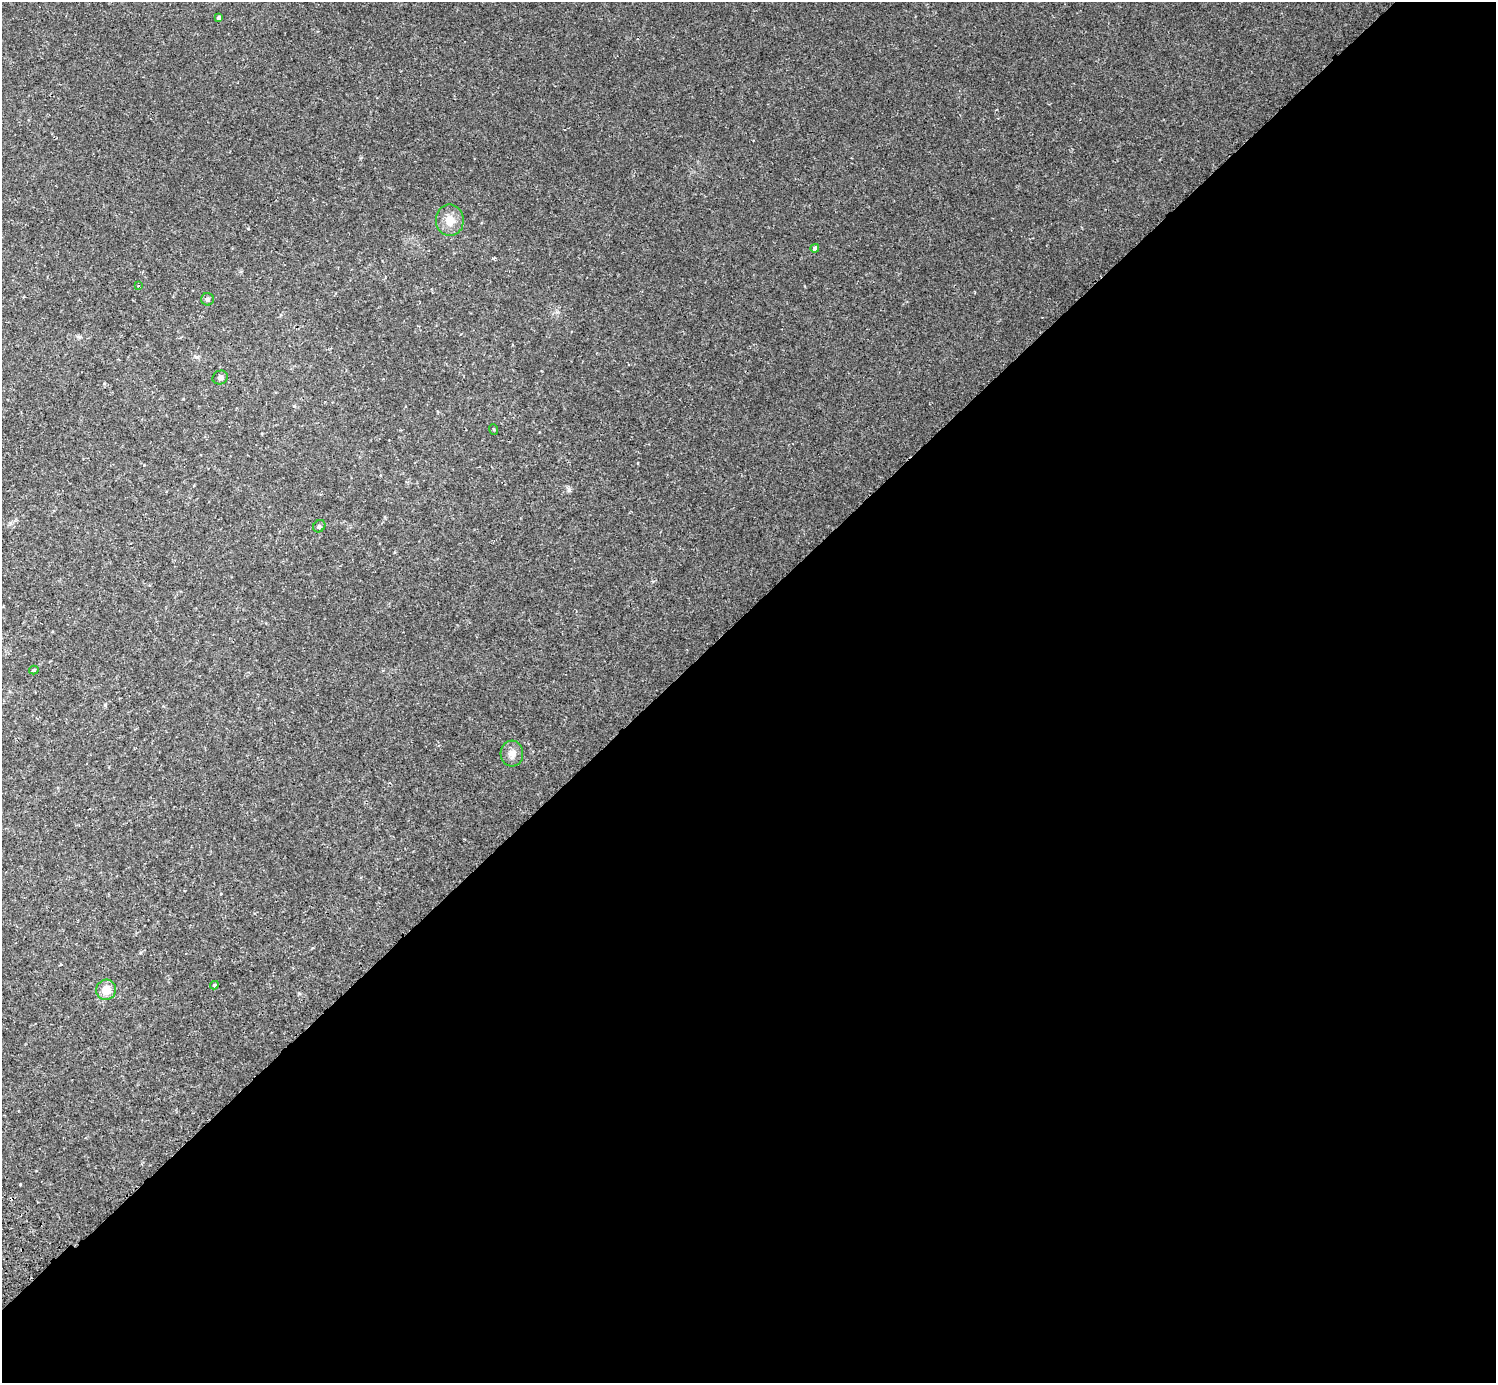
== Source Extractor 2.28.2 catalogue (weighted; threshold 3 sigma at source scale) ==
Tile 12 of 4 x 4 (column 4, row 3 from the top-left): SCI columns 4529-6022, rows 1586-2966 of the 6070 x 6071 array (HDU 1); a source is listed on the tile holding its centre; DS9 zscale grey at full resolution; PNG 1498 x 1385 px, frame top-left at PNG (2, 2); each listed source drawn as its Kron ellipse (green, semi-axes under 4 px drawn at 4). Shown black and unused: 56% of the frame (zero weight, under 2 of 3 exposures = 3% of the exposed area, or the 3 px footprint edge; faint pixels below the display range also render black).
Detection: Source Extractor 2.28.2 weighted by HDU 2 'WHT'; one run over the whole footprint, this tile lists its part. Background 0.00212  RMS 0.0043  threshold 0.0192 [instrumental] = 3 sigma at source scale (4.5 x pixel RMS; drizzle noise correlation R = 1.50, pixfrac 1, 0.05/0.05 arcsec/px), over >= 5 px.
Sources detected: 13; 1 cosmic-ray / hot-pixel residue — neither listed nor drawn; the other 12 listed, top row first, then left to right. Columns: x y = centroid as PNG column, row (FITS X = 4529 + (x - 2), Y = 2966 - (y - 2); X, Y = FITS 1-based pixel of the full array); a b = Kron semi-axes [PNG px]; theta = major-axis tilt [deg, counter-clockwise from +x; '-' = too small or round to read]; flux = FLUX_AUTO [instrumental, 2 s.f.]
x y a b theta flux
219 18 4 3 - 0.84
450 220 15 14 - 4.8
815 248 4 4 - 1
138 286 4 2 - 0.34
207 299 6 6 - 0.94
220 377 8 6 20 1.1
494 429 5 3 - 0.46
319 526 6 5 - 0.66
34 670 5 3 - 0.59
512 754 13 11 -86 2.7
214 985 4 3 - 0.7
106 990 10 10 - 4.9
Unlisted compact peaks at least as high as the median listed source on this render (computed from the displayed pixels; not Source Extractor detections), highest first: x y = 569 490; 20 1184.